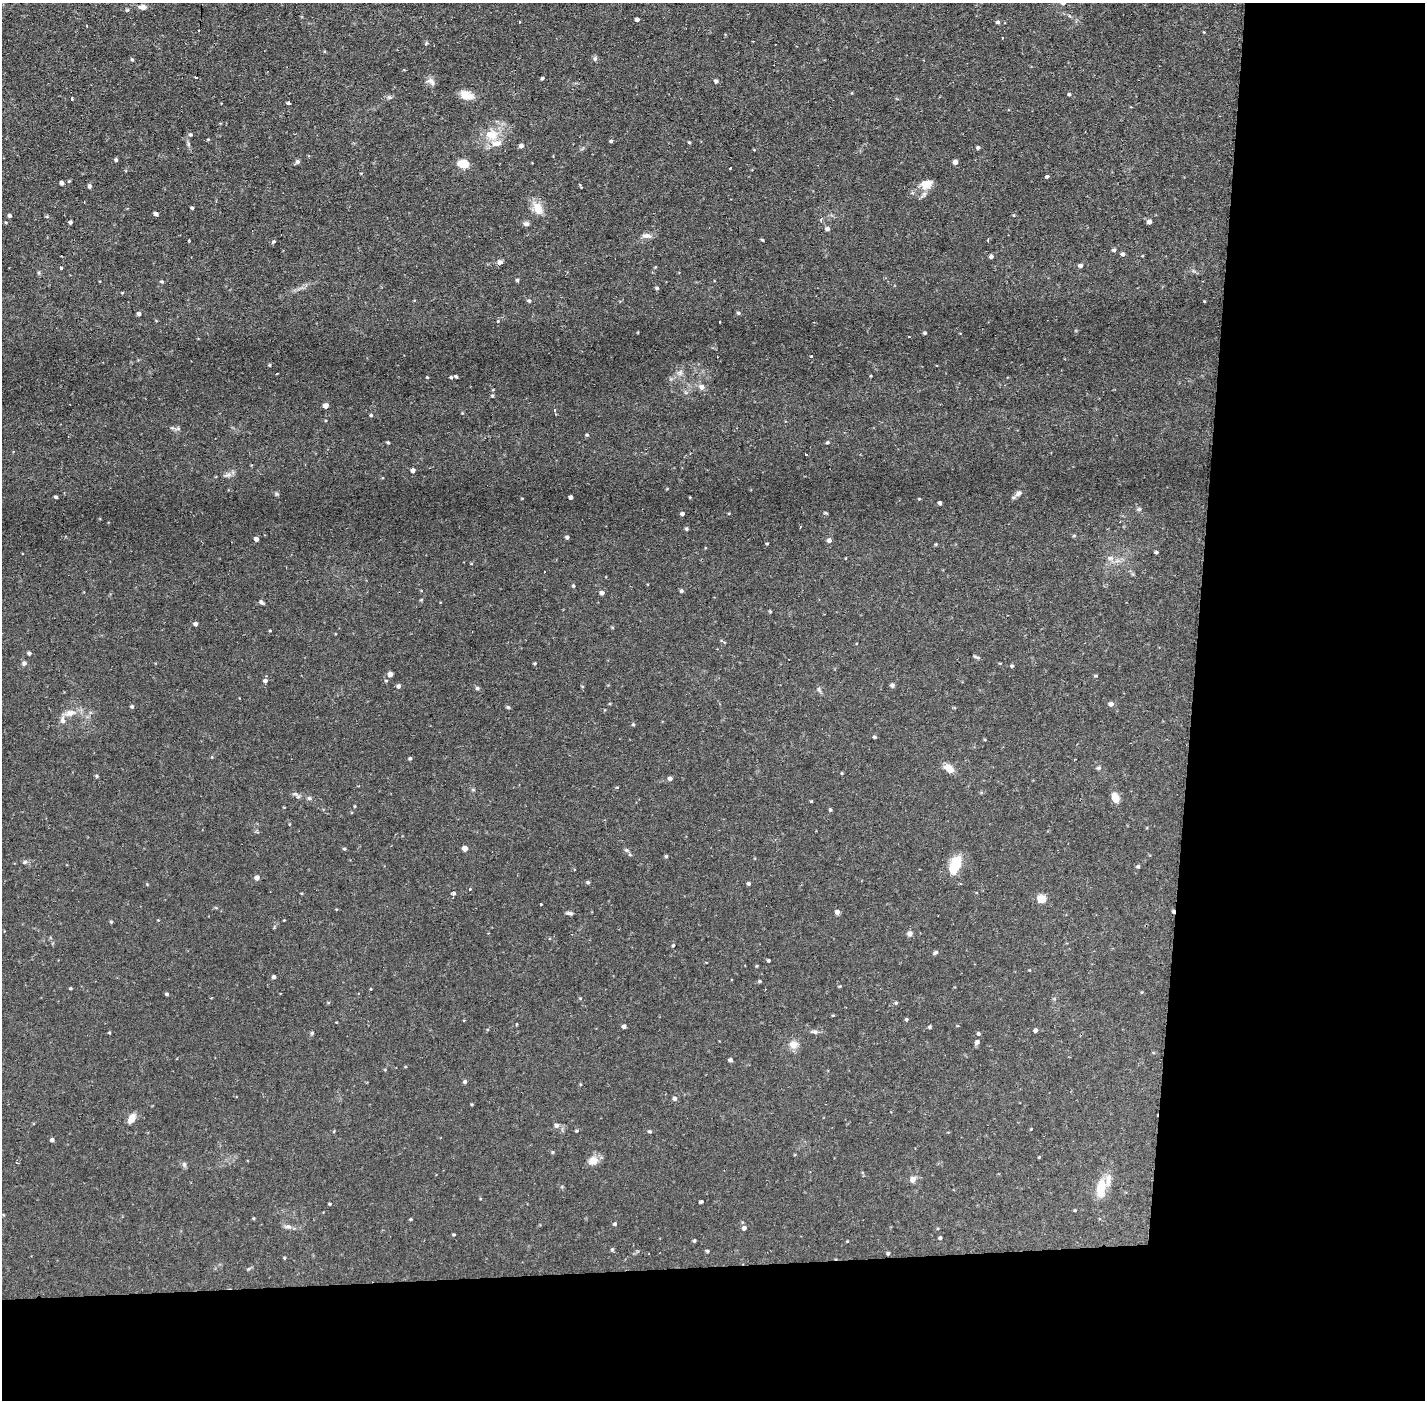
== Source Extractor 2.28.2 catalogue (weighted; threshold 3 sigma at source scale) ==
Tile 9 of 3 x 3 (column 3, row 3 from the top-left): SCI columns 2847-4269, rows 53-1450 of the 4269 x 4299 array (HDU 1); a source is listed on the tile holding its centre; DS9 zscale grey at full resolution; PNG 1427 x 1402 px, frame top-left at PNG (2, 3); no overlay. Shown black and unused: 24% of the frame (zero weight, under 2 of 3 exposures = <1% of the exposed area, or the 3 px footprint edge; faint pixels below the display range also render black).
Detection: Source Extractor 2.28.2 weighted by HDU 2 'WHT'; one run over the whole footprint, this tile lists its part. Background 0.0754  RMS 0.0063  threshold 0.0282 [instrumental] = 3 sigma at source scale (4.5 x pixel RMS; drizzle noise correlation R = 1.50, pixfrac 1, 0.05/0.05 arcsec/px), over >= 5 px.
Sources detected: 228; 2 cosmic-ray / hot-pixel residue — not listed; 6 inside a brighter listed object's ellipse — not listed separately; the other 220 listed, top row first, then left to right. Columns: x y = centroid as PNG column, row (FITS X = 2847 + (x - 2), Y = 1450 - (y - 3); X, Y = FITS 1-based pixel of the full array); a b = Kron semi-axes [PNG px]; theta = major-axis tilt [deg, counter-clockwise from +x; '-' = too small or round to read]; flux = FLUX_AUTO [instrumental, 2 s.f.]
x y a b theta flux
142 7 10 6 -6 2.8
127 10 5 4 - 0.71
637 20 4 3 - 1.7
519 21 3 3 - 1.2
998 22 5 4 - 1.2
426 43 6 4 88 0.68
595 59 7 5 90 1.2
132 60 5 4 - 0.88
542 78 4 4 - 0.81
431 81 13 7 -34 2.8
716 81 5 5 - 1.5
1069 94 5 4 - 0.88
466 95 16 10 -18 7.4
389 97 6 4 41 1.1
71 98 3 3 - 2.3
289 103 3 3 - 2.2
191 134 5 5 - 1
493 135 21 13 85 12
611 141 4 4 - 0.93
689 142 4 3 - 0.63
188 144 7 4 -72 1.1
521 146 5 4 - 2
978 148 4 4 - 1.3
116 160 5 4 - 1
297 161 6 5 - 1.4
955 162 5 4 - 2.8
463 164 8 6 -9 15
730 168 3 2 - 0.63
1047 176 4 3 - 1.2
62 183 4 4 - 1.8
926 184 15 12 13 7.4
89 186 4 4 - 1.6
192 208 3 3 - 0.91
538 208 18 10 -58 8.4
156 214 4 4 - 2
10 215 5 4 - 1.2
821 220 4 3 - 1.2
70 222 4 3 - 1.4
1149 222 5 4 - 2.7
526 224 8 6 -20 1.8
827 229 5 4 - 2.1
646 236 15 6 -5 3
762 240 4 3 - 0.59
988 240 3 3 - 0.89
188 241 3 2 - 0.78
273 242 4 3 - 1.8
1114 250 5 4 - 1.1
1123 254 5 5 - 1.5
991 256 5 4 - 1.6
500 262 7 5 30 1.9
1080 266 5 4 - 1.8
60 268 3 3 - 3.3
517 280 4 4 - 0.93
162 281 5 4 - 0.86
657 288 4 4 - 0.9
122 293 5 3 - 0.46
529 301 6 4 -12 1.1
1204 301 3 2 - 0.46
738 313 5 4 - 1
139 314 4 4 - 1.9
498 321 4 3 - 0.75
925 333 3 3 - 0.94
909 337 3 2 - 0.38
811 356 3 3 - 0.99
269 365 4 3 - 0.62
680 373 8 6 22 2.1
456 376 4 4 - 0.83
427 377 3 3 - 0.54
451 377 4 4 - 0.79
702 387 7 6 - 3.2
492 396 5 3 - 0.82
326 406 5 4 - 3.6
555 410 3 3 - 1.7
371 415 4 4 - 0.8
172 428 7 5 -19 1.5
587 435 5 4 - 0.8
388 442 4 3 - 0.77
827 442 5 4 - 0.81
805 455 3 3 - 2.5
413 470 4 4 - 2.6
228 475 11 5 10 2.2
1018 493 10 6 30 2.5
277 494 6 4 -42 0.88
56 497 5 2 - 0.95
571 497 4 4 - 2.1
522 498 4 2 - 0.4
919 499 4 3 - 0.47
940 503 4 4 - 1.6
1139 509 6 6 - 1
729 513 4 3 - 0.5
825 513 6 3 0 0.6
682 514 4 3 - 1.5
800 527 3 2 - 0.49
686 529 4 4 - 0.97
1074 536 5 3 - 0.69
567 537 4 4 - 1.5
256 539 4 4 - 2.4
829 540 5 5 - 2.3
767 544 4 3 - 0.61
936 544 4 4 - 0.61
1156 552 4 3 - 1
1110 558 9 6 1 2.2
573 586 5 4 - 0.83
682 591 4 4 - 1.1
602 593 5 4 - 2.5
261 602 7 5 -42 1.1
770 612 5 3 - 0.54
195 624 5 4 - 1.7
612 627 5 3 - 0.5
270 630 4 3 - 0.52
721 641 5 3 - 0.51
29 653 5 4 - 1.5
976 657 10 3 -20 0.92
24 663 7 6 - 1.4
534 663 4 3 - 0.75
1012 666 4 4 - 1
390 674 4 4 - 4
1096 676 5 3 - 0.6
265 681 5 5 - 1.6
386 681 5 3 - 0.63
892 685 4 4 - 2
398 686 5 5 - 1.7
477 688 5 5 - 1.2
819 689 9 4 -64 1.3
1111 704 5 4 - 2.8
132 706 5 5 - 1
508 707 5 4 - 0.97
70 713 18 10 11 6
633 724 5 4 - 0.75
875 737 4 3 - 0.86
410 758 3 3 - 0.96
1099 768 6 5 - 1.2
949 769 11 7 -36 6.7
842 773 3 3 - 0.53
97 776 5 4 - 0.83
670 779 5 4 - 2
298 797 7 4 0 1.2
1115 797 10 7 -67 7.3
309 798 6 5 - 1.1
811 801 3 3 - 0.51
355 806 4 3 - 0.53
830 810 4 3 - 0.95
465 848 4 4 - 4.8
344 849 4 4 - 0.77
626 850 7 5 -20 1.2
666 856 4 3 - 0.87
25 862 7 5 21 1.1
955 866 23 11 71 17
1138 866 4 4 - 1.1
257 878 4 4 - 3.2
588 882 4 4 - 1
748 883 4 4 - 1.1
147 884 4 4 - 0.5
470 889 3 3 - 0.97
453 893 3 3 - 14
1041 899 5 5 - 23
541 904 3 3 - 0.7
837 912 5 5 - 2.4
1173 912 4 3 - 1.4
569 913 9 4 -7 1.4
284 920 3 3 - 0.38
111 922 4 3 - 0.75
910 933 6 5 - 2.5
673 945 4 3 - 0.78
935 953 7 5 32 1.2
768 961 3 3 - 1.1
757 966 4 3 - 0.55
274 977 4 4 - 1.7
760 981 4 4 - 0.86
840 986 4 3 - 0.58
70 988 4 3 - 0.64
371 989 4 3 - 0.41
167 994 4 3 - 0.94
211 998 3 3 - 0.56
580 998 5 4 - 0.58
896 1003 5 4 - 0.92
833 1015 4 3 - 0.51
906 1019 4 4 - 0.83
624 1026 4 4 - 1.8
929 1027 5 3 - 0.83
1035 1030 4 4 - 1.6
109 1032 4 3 - 0.58
814 1032 9 5 -14 1.6
312 1033 5 4 - 0.85
978 1033 4 4 - 0.96
977 1042 5 5 - 1.8
794 1044 12 10 5 5.1
730 1060 4 4 - 1.6
405 1067 4 3 - 0.56
385 1070 4 4 - 0.56
465 1082 6 5 - 0.97
675 1098 5 5 - 1.9
472 1104 5 3 - 0.54
132 1118 11 7 59 5.4
557 1125 6 6 - 1.8
577 1131 5 4 - 0.72
650 1131 4 4 - 0.99
52 1140 4 4 - 1.6
553 1152 5 4 - 0.68
1039 1157 3 3 - 0.44
593 1160 14 11 28 5.2
184 1164 7 6 - 1.3
913 1179 8 7 - 3.2
1101 1186 21 13 84 11
701 1202 4 3 - 1.1
330 1204 4 3 - 0.7
1075 1210 3 3 - 0.54
254 1218 4 3 - 0.6
411 1219 4 3 - 0.58
615 1224 5 4 - 0.86
288 1226 10 7 -1 2.2
744 1228 5 5 - 1.9
454 1234 3 3 - 0.63
940 1238 4 4 - 1
694 1241 4 4 - 0.82
847 1241 3 3 - 0.41
612 1249 5 4 - 0.86
707 1251 4 4 - 0.76
888 1253 4 4 - 1.1
285 1258 4 3 - 0.56
Overlapping masked pixels (flux is a lower limit): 2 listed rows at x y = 1173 912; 888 1253